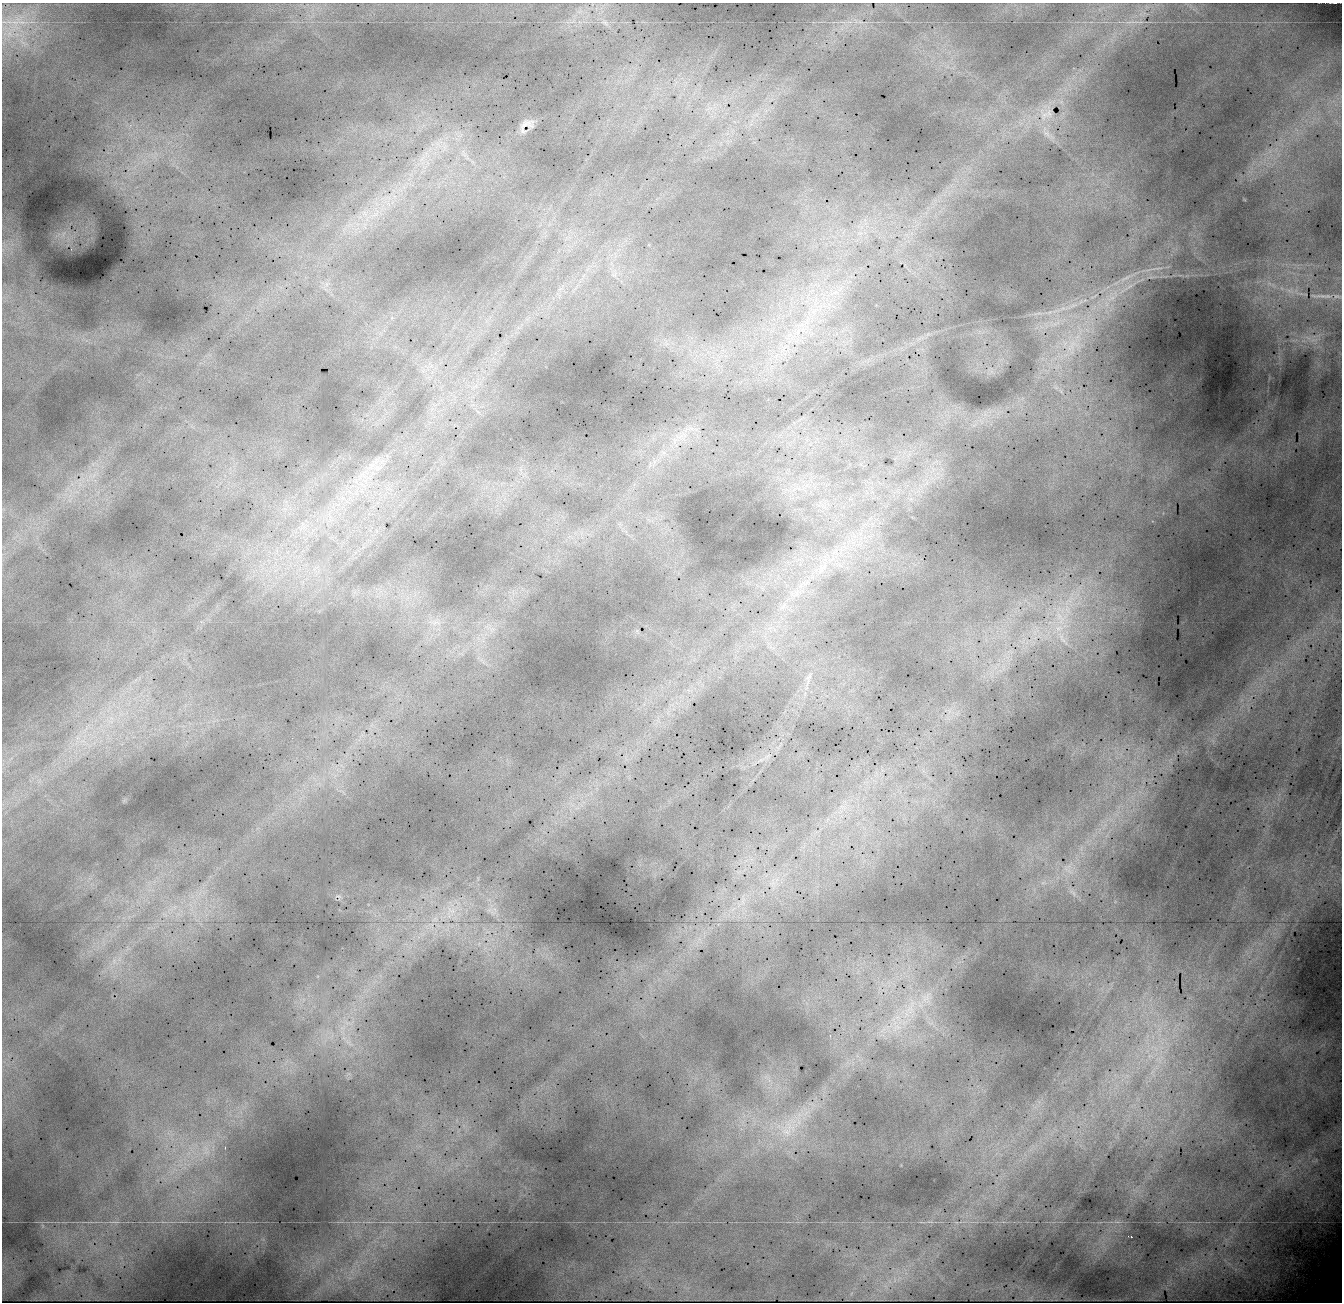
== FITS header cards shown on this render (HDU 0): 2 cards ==
NAXIS1  =                 1340 / Number of columns
NAXIS2  =                 1300 / Number of rows

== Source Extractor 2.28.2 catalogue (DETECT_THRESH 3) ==
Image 1340 x 1300 px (HDU 0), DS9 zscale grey, 1 PNG px = 1 image px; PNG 1344 x 1304 px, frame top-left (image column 1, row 1300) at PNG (2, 3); no overlay
Background 21900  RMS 170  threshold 503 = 3 sigma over >= 5 px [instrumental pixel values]
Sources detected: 51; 1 with non-positive FLUX_AUTO (blend fragments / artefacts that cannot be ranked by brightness) is not listed; the other 50 listed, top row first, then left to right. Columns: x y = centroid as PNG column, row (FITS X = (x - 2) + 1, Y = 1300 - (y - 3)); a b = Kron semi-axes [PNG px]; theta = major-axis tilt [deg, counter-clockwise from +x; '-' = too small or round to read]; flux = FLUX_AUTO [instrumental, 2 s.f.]
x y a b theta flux
1335 3 4 2 - 9700
860 22 7 4 -18 27000
1129 22 17 2 0 42000
605 23 9 5 -23 38000
816 43 2 2 - 35000
1044 115 21 16 -67 43000
526 125 15 8 36 94000
1046 133 23 8 -57 130000
464 154 14 7 -56 91000
422 158 20 7 46 170000
376 214 16 7 42 130000
4 245 11 4 -68 40000
71 249 3 2 - 18000
1157 268 23 3 7 59000
1126 278 18 3 26 61000
326 284 7 4 -71 34000
1130 286 11 4 33 42000
835 293 17 7 21 130000
1323 296 23 3 -1 58000
1072 306 27 5 23 150000
815 311 19 7 28 160000
803 329 10 8 9 110000
1072 345 18 8 63 170000
681 436 12 4 34 68000
664 453 7 4 -19 34000
654 462 7 4 72 36000
371 467 9 4 90 42000
303 524 11 5 88 56000
783 606 12 4 57 47000
1061 618 29 24 -64 680000
436 623 17 6 5 88000
1062 638 32 11 -58 330000
808 677 14 6 50 73000
83 741 13 5 -22 83000
773 883 6 6 - 44000
1074 893 10 3 -69 25000
338 896 11 8 -42 45000
743 901 14 5 77 82000
451 910 16 7 -33 110000
114 961 9 7 -90 69000
926 997 17 10 49 150000
910 1008 30 14 66 400000
347 1023 9 5 -15 57000
896 1027 18 10 27 210000
830 1036 3 2 - 90000
348 1042 16 5 -44 78000
788 1128 39 22 57 610000
225 1147 3 2 - 84000
115 1222 11 2 0 23000
1131 1237 2 2 - 9000
At the frame edge (FLAGS 8, measured only in part): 1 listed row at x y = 1335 3
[1 non-positive-flux detection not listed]